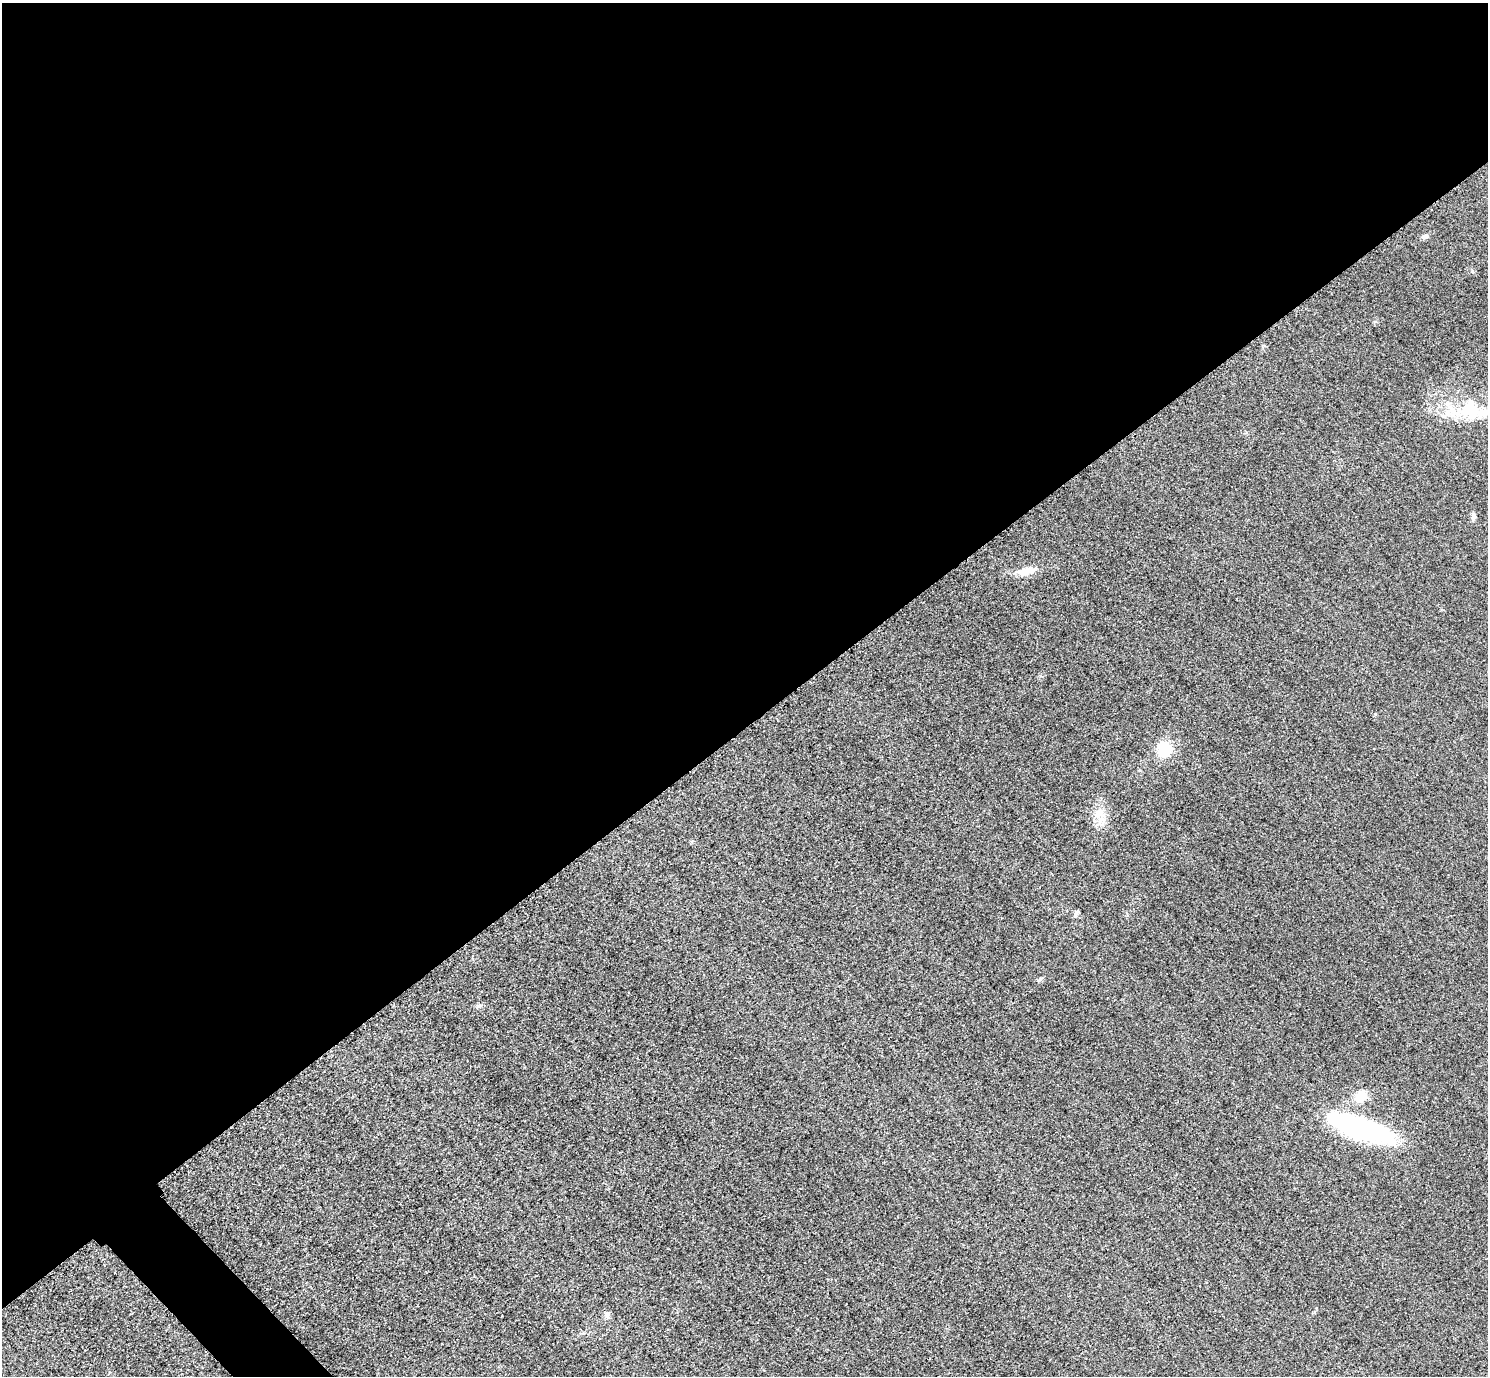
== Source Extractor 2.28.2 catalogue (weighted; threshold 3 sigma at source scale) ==
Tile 2 of 4 x 4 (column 2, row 1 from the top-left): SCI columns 1518-3003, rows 4304-5677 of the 6005 x 6003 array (HDU 1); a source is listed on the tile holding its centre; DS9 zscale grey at full resolution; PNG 1490 x 1378 px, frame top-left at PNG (2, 3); no overlay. Shown black and unused: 54% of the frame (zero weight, under 3 of 4 exposures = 3% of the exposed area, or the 3 px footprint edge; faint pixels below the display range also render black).
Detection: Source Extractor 2.28.2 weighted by HDU 2 'WHT'; one run over the whole footprint, this tile lists its part. Background 0.0531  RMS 0.016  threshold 0.0724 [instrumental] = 3 sigma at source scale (4.5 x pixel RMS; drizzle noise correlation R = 1.50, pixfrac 1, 0.05/0.05 arcsec/px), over >= 5 px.
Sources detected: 12; all 12 listed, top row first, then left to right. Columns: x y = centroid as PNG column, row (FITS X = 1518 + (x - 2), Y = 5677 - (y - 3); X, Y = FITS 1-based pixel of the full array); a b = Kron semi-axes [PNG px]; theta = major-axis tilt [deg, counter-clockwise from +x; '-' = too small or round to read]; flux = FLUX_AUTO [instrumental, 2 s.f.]
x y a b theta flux
1425 236 9 6 27 4.8
1470 409 34 29 0 83
1473 516 9 6 84 4.7
1026 571 26 10 10 20
1164 749 15 14 - 48
1099 813 17 13 25 21
1076 913 11 5 67 3.7
1040 979 7 4 38 2.5
478 1006 7 4 34 3.1
1361 1096 16 12 45 25
1361 1128 58 18 -18 320
607 1314 8 7 - 5.1
Unlisted compact peaks at least as high as the median listed source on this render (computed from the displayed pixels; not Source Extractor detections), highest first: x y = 1375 714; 1472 271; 1314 1312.